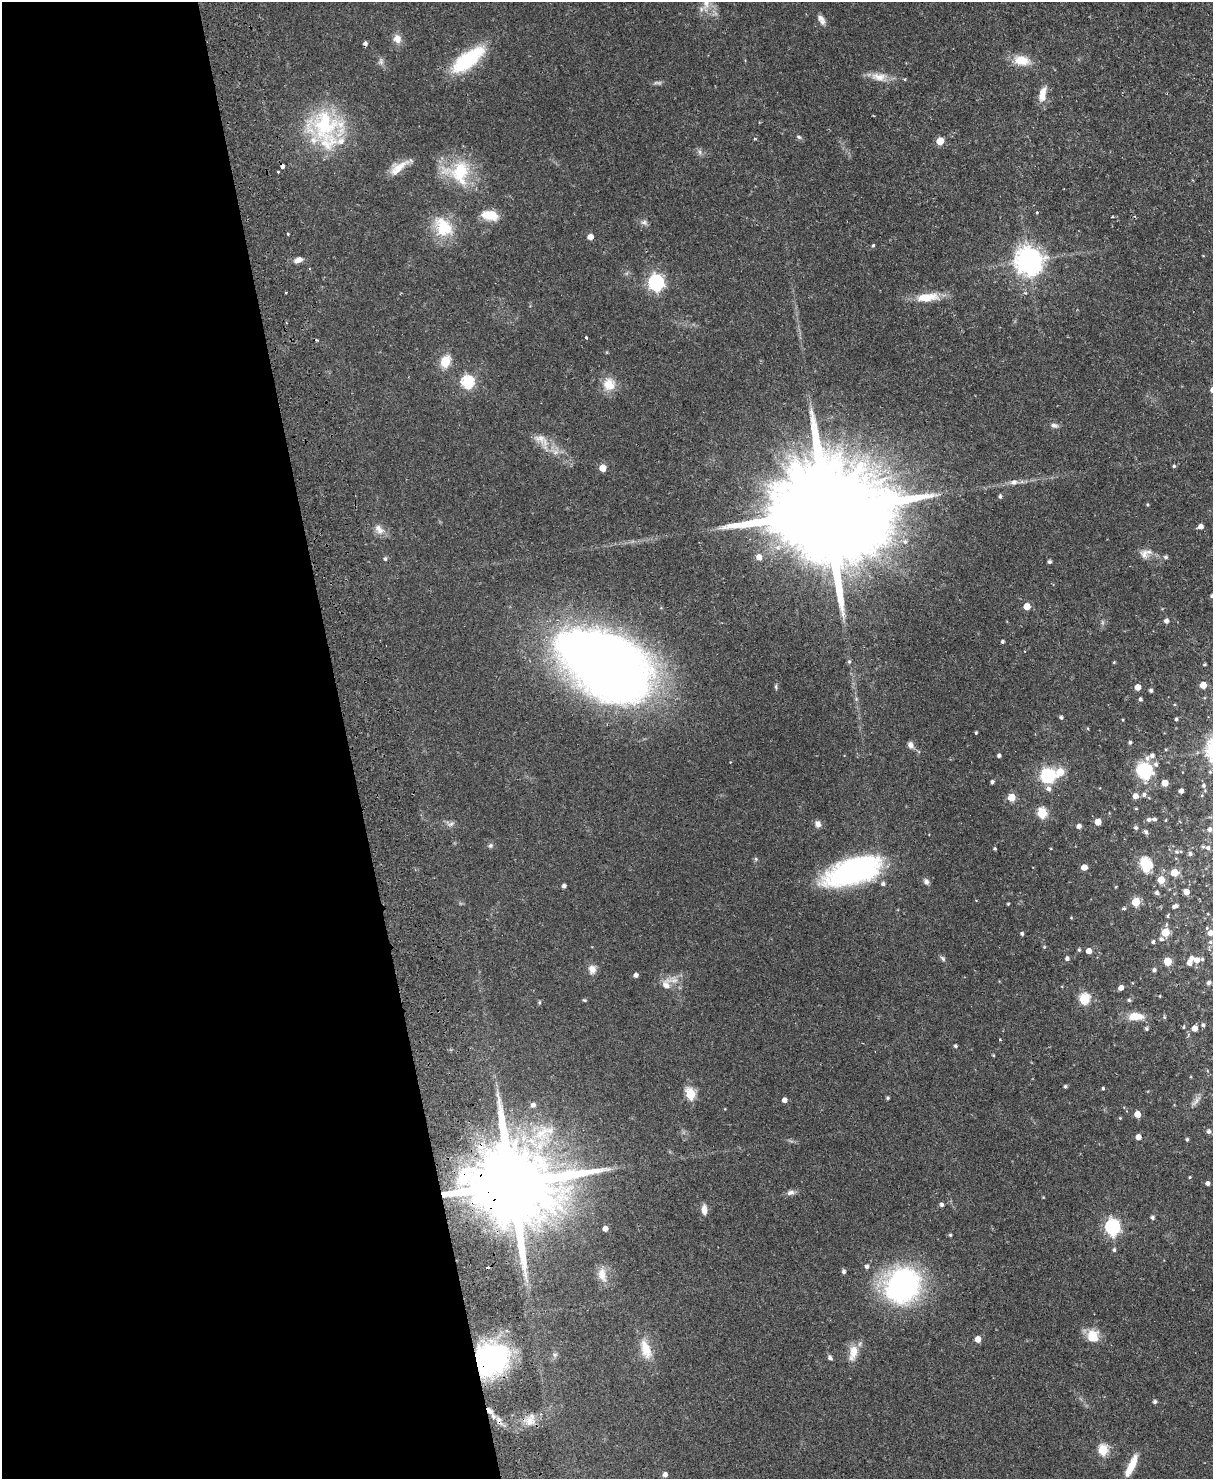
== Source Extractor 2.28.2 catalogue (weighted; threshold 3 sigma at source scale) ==
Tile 5 of 4 x 3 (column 1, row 2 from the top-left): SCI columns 57-1267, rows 1742-3218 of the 4958 x 4848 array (HDU 1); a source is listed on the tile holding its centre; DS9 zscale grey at full resolution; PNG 1215 x 1481 px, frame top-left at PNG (2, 2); no overlay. Shown black and unused: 29% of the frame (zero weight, under 2 of 3 exposures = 3% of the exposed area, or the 3 px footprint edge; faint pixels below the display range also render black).
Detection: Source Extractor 2.28.2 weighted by HDU 2 'WHT'; one run over the whole footprint, this tile lists its part. Background 0.0581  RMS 0.0056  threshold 0.025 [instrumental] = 3 sigma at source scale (4.5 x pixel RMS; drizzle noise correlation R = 1.50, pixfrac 1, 0.05/0.05 arcsec/px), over >= 5 px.
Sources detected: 212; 2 too faint to see at this stretch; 3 inside a brighter object's white glare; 1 cosmic-ray / hot-pixel residue — not listed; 11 inside a brighter listed object's ellipse — not listed separately; the other 195 listed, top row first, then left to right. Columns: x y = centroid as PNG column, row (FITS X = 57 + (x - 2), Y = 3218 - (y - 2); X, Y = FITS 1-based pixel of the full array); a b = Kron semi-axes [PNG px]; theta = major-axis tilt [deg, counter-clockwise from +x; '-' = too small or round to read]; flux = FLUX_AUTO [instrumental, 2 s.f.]
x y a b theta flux
706 4 21 9 82 5.8
820 18 11 7 -30 2.4
397 39 11 9 -74 4.6
365 44 4 3 - 2.5
467 60 40 15 37 41
1022 60 22 13 -10 9.8
879 77 23 12 -10 7.5
659 83 9 5 0 1.3
1042 94 21 9 76 6.8
325 125 51 39 -1 54
799 137 7 5 -19 1.1
940 141 5 5 - 11
700 152 7 4 -89 1.2
282 166 4 4 - 4.3
398 168 25 11 32 8.1
278 172 3 2 - 0.65
459 172 36 31 -10 32
1037 212 4 3 - 0.54
490 215 18 10 -11 11
1112 217 4 3 - 0.44
644 222 10 7 -17 1.9
445 228 31 22 -22 20
288 234 3 2 - 0.65
590 237 5 4 - 5.5
873 245 4 3 - 1.7
298 260 10 6 15 3.2
1029 260 9 8 - 690
656 282 7 6 - 160
927 297 32 11 6 12
287 323 3 2 - 0.42
586 337 3 3 - 0.8
445 361 7 6 - 19
467 382 6 6 - 72
609 384 16 15 - 9.3
1054 425 10 6 -12 1.9
540 438 19 13 -17 7
555 452 9 7 15 2.9
1174 466 4 4 - 0.88
603 468 5 5 - 11
1014 482 9 7 13 2.8
1000 496 4 4 - 1.2
1147 505 4 3 - 0.65
827 511 65 22 6 29000
1201 526 5 4 - 3.2
379 529 16 10 -47 4.6
1144 554 13 11 -67 4.3
759 557 6 6 - 3.9
1166 557 5 5 - 1.2
385 559 5 4 - 1
1049 562 4 4 - 1.3
1212 596 4 4 - 1.2
1027 606 5 5 - 9.4
1166 621 5 4 - 2.2
1002 642 4 3 - 0.99
849 661 6 5 - 0.91
1114 662 4 3 - 0.5
1204 664 3 3 - 0.76
604 666 74 41 -32 800
1203 685 5 5 - 7.7
776 687 9 3 -86 0.84
1138 687 5 4 - 6
1151 690 4 4 - 1.1
856 699 5 5 - 0.81
1140 699 5 4 - 1.1
1061 717 5 4 - 1.1
1176 719 4 3 - 1
1123 720 4 3 - 0.47
976 733 3 3 - 0.66
1130 742 4 4 - 0.94
910 745 7 6 - 2.9
1166 749 5 3 - 0.55
999 755 4 4 - 1.4
1152 756 8 6 22 2.2
1144 771 20 17 -49 23
1060 772 6 6 - 11
1048 775 12 12 - 29
992 782 4 3 - 1.3
1165 783 5 5 - 8.2
1203 785 5 5 - 1.2
1048 789 7 6 - 2.4
1181 791 4 4 - 2.1
1144 795 6 6 - 1.6
1202 795 5 3 - 0.45
1135 796 5 5 - 3.9
1012 797 5 5 - 13
1136 809 4 3 - 0.57
1042 813 6 5 - 35
1154 819 5 4 - 1.3
1149 820 5 5 - 1.4
1098 822 5 5 - 8.4
450 824 13 8 -4 2.4
818 824 9 7 -68 2.6
1079 826 4 4 - 2.7
1136 828 5 5 - 1.2
1209 829 5 5 - 1.6
1146 832 6 5 - 1.3
490 845 6 6 - 1.2
1208 848 6 5 - 1.2
995 849 3 3 - 0.91
1176 852 5 5 - 1.1
1190 854 5 5 - 1.1
756 859 5 5 - 0.88
1145 863 6 6 - 44
1084 867 5 4 - 5.5
852 872 53 23 18 110
1174 873 5 5 - 9.6
1161 880 5 5 - 10
926 881 8 6 -59 1.9
883 884 6 5 - 1.5
564 886 4 4 - 1.7
1116 887 5 3 - 0.47
1186 892 5 4 - 4.5
1157 893 5 5 - 1.3
1136 902 5 5 - 21
1008 904 3 3 - 0.53
1176 905 5 4 - 0.95
1124 908 5 4 - 0.92
1071 918 5 3 - 0.43
1165 932 5 5 - 17
1210 933 5 5 - 3.8
1022 934 4 4 - 1.1
1161 939 6 5 - 1.5
1153 942 4 3 - 1
1210 942 5 4 - 1.1
1044 947 4 4 - 0.58
1079 950 5 4 - 0.76
1089 951 4 4 - 4.4
943 958 9 5 -46 1.2
1067 958 5 4 - 1.7
1197 960 6 5 - 3.7
1167 961 5 5 - 15
1190 962 8 6 53 2.7
592 969 11 9 -85 3.9
1154 970 5 4 - 1.2
636 975 4 4 - 2.3
674 980 19 12 -17 6.3
1209 983 5 5 - 1.6
1121 988 4 4 - 3.3
1160 996 3 3 - 0.45
1084 999 6 5 - 44
584 1000 5 4 - 0.67
1129 1000 5 5 - 1
539 1002 6 4 90 0.65
1136 1016 18 9 -2 9
1164 1017 5 4 - 0.74
1203 1025 5 4 - 1.3
1184 1027 5 4 - 0.63
1195 1028 6 6 - 3.8
1146 1029 5 5 - 0.89
1000 1040 4 2 - 0.37
955 1046 4 4 - 1
993 1055 5 3 - 0.47
1191 1077 4 3 - 0.44
1065 1086 4 3 - 0.96
1103 1088 3 3 - 0.84
690 1094 6 5 - 32
888 1098 4 3 - 0.86
784 1100 4 4 - 3.2
1196 1101 20 5 49 2.8
533 1105 6 6 - 1.9
1137 1114 5 4 - 6.8
1120 1118 4 3 - 0.5
1208 1131 6 5 - 1.7
544 1133 40 25 27 33
1138 1137 5 4 - 4
1187 1139 4 4 - 0.91
1190 1177 4 3 - 0.56
1207 1183 4 4 - 1.7
511 1184 32 20 4 12000
791 1192 12 7 9 2.3
942 1205 5 5 - 1.3
704 1210 11 6 -86 4.3
1152 1217 5 4 - 1.3
1112 1227 7 6 - 130
605 1229 4 4 - 3.5
950 1235 4 4 - 0.71
1114 1250 5 4 - 1.1
867 1267 5 5 - 1.5
844 1272 5 5 - 1.4
602 1275 20 11 -77 6.4
902 1285 34 30 51 120
1093 1336 16 14 -82 10
978 1339 5 5 - 5.6
646 1349 29 12 -72 11
853 1352 23 10 76 7.7
555 1355 7 6 - 1.4
830 1358 6 5 - 1.5
491 1359 37 33 39 85
1155 1402 4 4 - 1.4
490 1411 14 7 -46 3.7
499 1421 13 7 -59 3.6
529 1421 13 13 - 6.6
1103 1450 6 5 - 36
1131 1466 27 7 65 11
665 1475 5 4 - 2.5
Overlapping masked pixels (flux is a lower limit): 6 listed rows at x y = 365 44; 282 166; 511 1184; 491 1359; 490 1411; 499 1421
Isophote crosses this tile's border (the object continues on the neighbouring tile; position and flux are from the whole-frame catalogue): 3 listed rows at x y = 706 4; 1212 596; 1210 933